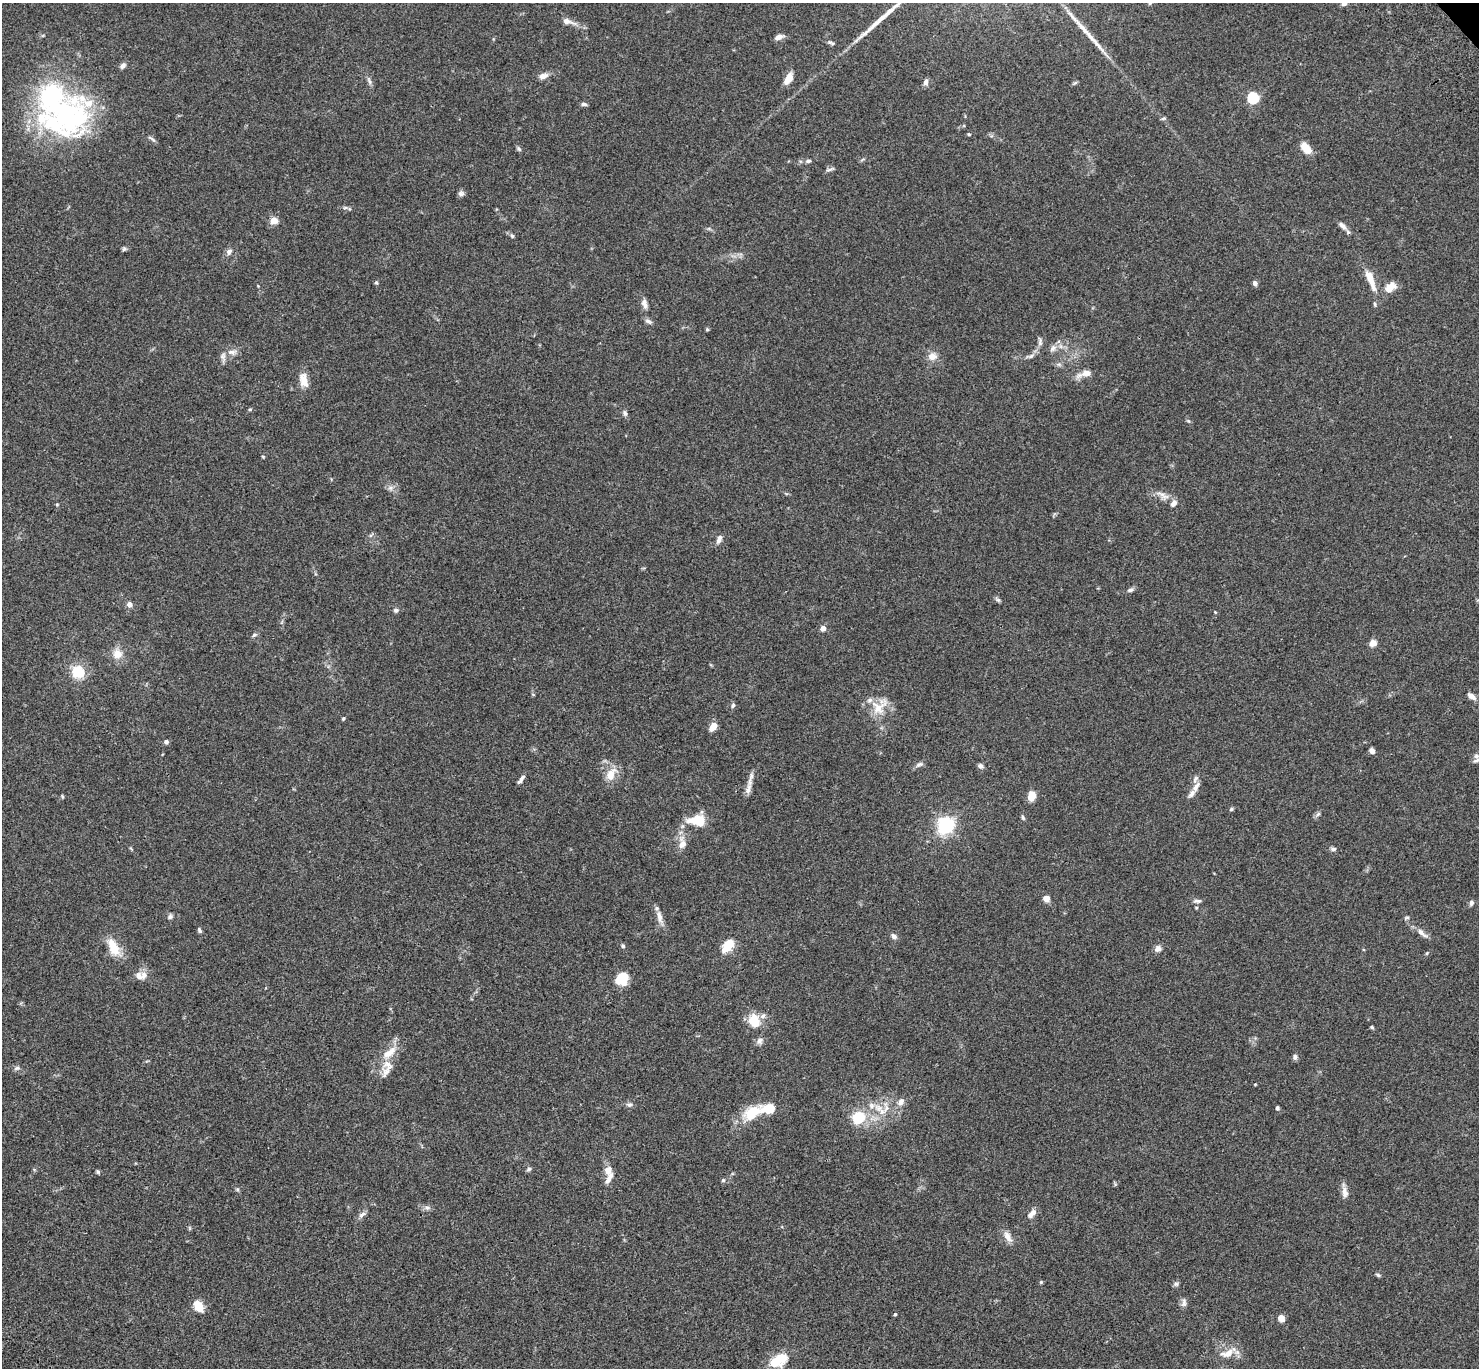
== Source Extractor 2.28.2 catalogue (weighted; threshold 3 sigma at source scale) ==
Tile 7 of 4 x 4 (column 3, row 2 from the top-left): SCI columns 3057-4533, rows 3117-4482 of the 6109 x 6091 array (HDU 1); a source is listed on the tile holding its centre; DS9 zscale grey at full resolution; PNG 1481 x 1370 px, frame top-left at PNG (2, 3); no overlay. Shown black and unused: <1% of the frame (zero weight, under 3 of 4 exposures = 6% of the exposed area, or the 3 px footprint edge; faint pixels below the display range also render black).
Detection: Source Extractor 2.28.2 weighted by HDU 2 'WHT'; one run over the whole footprint, this tile lists its part. Background 0.0586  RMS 0.0052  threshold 0.0233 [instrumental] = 3 sigma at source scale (4.5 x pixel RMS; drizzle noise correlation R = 1.50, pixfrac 1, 0.05/0.05 arcsec/px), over >= 5 px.
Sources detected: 144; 2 inside a brighter object's white glare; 2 long thin detections or spike segments (spike, bleed or trail) — not listed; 9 inside a brighter listed object's ellipse — not listed separately; the other 131 listed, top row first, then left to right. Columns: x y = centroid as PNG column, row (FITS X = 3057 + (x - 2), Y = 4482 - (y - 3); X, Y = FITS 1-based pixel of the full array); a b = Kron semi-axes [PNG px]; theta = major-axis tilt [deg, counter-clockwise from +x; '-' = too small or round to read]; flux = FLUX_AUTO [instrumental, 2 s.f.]
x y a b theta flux
1344 4 8 6 21 1.5
567 21 18 7 -16 3.6
779 37 11 5 20 2.3
831 43 11 4 -25 1.1
123 65 8 6 50 1.6
543 76 11 6 16 3
788 78 14 7 60 5
369 81 12 4 -65 1.4
926 82 8 6 76 1.9
1075 83 7 4 19 0.72
51 96 50 39 -10 70
1253 98 5 5 - 52
584 104 7 4 -7 1.2
1163 118 7 4 19 0.71
969 134 4 3 - 0.63
152 139 13 4 -40 1.2
1306 148 12 7 -48 8.1
519 149 7 5 -47 0.94
808 161 6 5 - 1.1
830 169 14 3 12 1.1
461 193 8 7 - 1.4
345 208 6 4 1 0.83
274 221 5 4 - 12
1342 225 13 7 -41 2.5
512 236 5 5 - 0.76
124 249 7 5 45 0.86
229 252 9 7 56 1.8
1371 280 31 8 -69 8.5
376 283 5 4 - 0.81
1255 283 6 5 - 1.7
1390 287 16 10 42 5.7
644 304 12 6 -77 2.5
648 321 12 5 -23 1.4
707 329 5 4 - 0.59
1040 341 12 5 -84 1.5
1053 348 11 7 52 2.3
231 352 12 7 -12 2.4
223 356 12 7 86 2.2
932 356 10 9 - 4.1
1031 356 10 5 25 1.7
1085 374 21 7 16 4.7
304 380 18 10 -73 5.6
250 409 6 4 1 0.53
625 413 8 6 -72 1.3
263 456 5 3 - 0.44
390 488 7 6 - 1.5
1163 495 21 7 -32 4
719 539 11 6 67 2.3
1130 590 9 5 15 1.3
998 600 9 5 -36 1
129 604 7 6 - 2.3
396 610 6 5 - 1.1
1215 612 4 3 - 0.38
823 628 5 4 - 3.7
254 635 7 5 18 0.97
1373 643 7 6 - 3.4
117 654 13 12 - 5.4
78 672 13 12 - 13
1472 696 10 6 -37 2.9
733 705 6 5 - 0.97
879 707 27 17 44 9.9
343 719 5 4 - 0.7
713 727 9 6 53 5
166 742 5 5 - 1.4
1372 751 6 5 - 1.8
1476 756 9 7 -78 2
919 764 11 6 26 1.6
980 766 7 6 - 1.2
611 774 19 11 60 6.6
521 779 13 4 52 1.7
1196 787 16 7 60 3.1
748 789 20 7 71 3.6
62 796 5 4 - 0.55
1032 796 8 6 71 7.4
1231 809 5 5 - 0.75
1318 814 6 6 - 1.1
1023 817 7 4 -63 0.83
696 821 24 13 -2 10
945 825 6 6 - 150
682 843 19 10 -89 4.9
1333 849 8 5 -6 1.1
1046 899 6 6 - 3.7
1197 901 11 5 -2 1.2
1471 903 7 5 74 1.3
1196 908 4 3 - 0.51
170 916 7 6 - 1.1
660 917 20 7 -75 3.8
1407 918 7 4 9 0.71
199 930 7 4 -66 0.95
1422 933 18 6 -39 3.1
894 936 8 6 -39 1.6
623 946 5 5 - 0.95
728 946 16 9 52 9.7
113 947 25 12 -63 9.4
1158 949 8 8 - 2.2
1427 953 5 3 - 0.47
144 975 11 9 72 2.8
619 979 14 9 -51 7.7
763 1016 9 6 44 1.7
754 1021 12 10 -64 12
1372 1027 4 4 - 0.65
760 1041 10 7 66 1.8
389 1053 24 10 39 8.2
1295 1057 8 5 -89 1.2
17 1068 9 5 10 1.3
386 1071 20 9 62 5.1
901 1102 9 7 58 2.8
629 1104 8 6 -8 1.4
1277 1108 4 4 - 1
880 1110 26 9 -44 7.1
752 1113 24 15 33 15
859 1118 6 6 - 34
529 1169 6 5 - 0.98
608 1170 11 9 79 4
98 1172 5 5 - 0.8
723 1180 5 5 - 0.76
237 1189 6 4 -44 0.7
1345 1192 16 8 -81 3
427 1208 8 5 -8 1.4
1032 1214 13 6 46 2.9
362 1215 11 6 43 1.8
1008 1236 15 8 -59 3.6
1378 1275 7 4 -44 0.74
1041 1282 5 4 - 0.54
1176 1284 7 5 43 1.1
1184 1303 12 6 83 1.8
198 1306 10 7 -57 8.6
895 1314 4 3 - 0.66
1281 1318 7 6 - 3.6
1227 1354 20 11 17 6.4
779 1360 21 11 31 15
Isophote crosses this tile's border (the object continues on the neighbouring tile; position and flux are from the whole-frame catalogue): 2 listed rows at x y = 1344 4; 1472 696